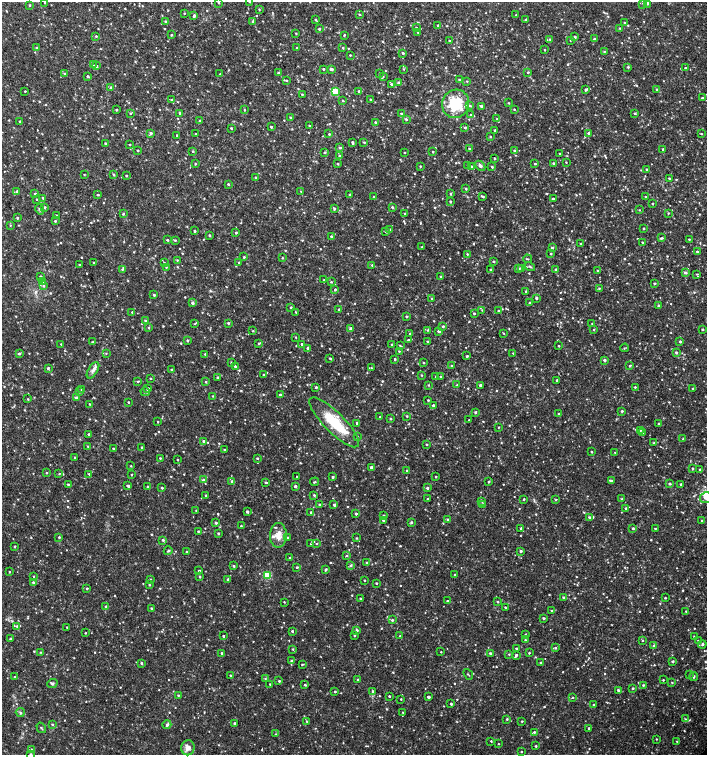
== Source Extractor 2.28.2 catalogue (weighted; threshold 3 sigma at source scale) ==
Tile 11 of 4 x 4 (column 3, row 3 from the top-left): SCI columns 3045-4453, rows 1507-3012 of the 6024 x 6030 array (HDU 1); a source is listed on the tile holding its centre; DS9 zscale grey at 2 x 2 block average (1 PNG px = mean of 2 x 2 image px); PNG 709 x 757 px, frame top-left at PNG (2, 2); each listed source drawn as its Kron ellipse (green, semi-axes under 4 px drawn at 4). Shown black and unused: <1% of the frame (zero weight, under 2 of 3 exposures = <1% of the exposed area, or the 3 px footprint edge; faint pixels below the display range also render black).
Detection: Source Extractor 2.28.2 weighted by HDU 2 'WHT'; one run over the whole footprint, this tile lists its part. Background 0.0326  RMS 0.004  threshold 0.0181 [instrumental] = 3 sigma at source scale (4.5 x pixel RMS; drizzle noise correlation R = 1.50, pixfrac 1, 0.0396/0.0396 arcsec/px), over >= 5 px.
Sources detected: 1051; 2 coinciding with a brighter row at this scale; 11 inside a brighter listed object's ellipse — not listed separately; of the other 1038, all 500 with FLUX_AUTO >= 0.673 (the completeness limit of this list) listed and drawn (538 fainter detections not listed), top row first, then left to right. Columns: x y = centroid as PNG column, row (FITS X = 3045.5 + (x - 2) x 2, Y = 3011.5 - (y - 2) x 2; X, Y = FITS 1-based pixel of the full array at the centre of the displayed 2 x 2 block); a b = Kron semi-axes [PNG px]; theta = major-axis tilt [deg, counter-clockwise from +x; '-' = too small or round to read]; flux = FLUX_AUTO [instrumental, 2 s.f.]
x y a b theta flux
45 2 2 2 - 1.1
250 2 2 2 - 1.1
218 3 2 2 - 0.97
643 3 3 2 - 0.87
647 3 3 2 - 2.4
30 5 2 2 - 1
259 9 3 3 - 0.85
184 13 2 2 - 0.68
360 14 2 2 - 0.8
516 15 2 2 - 1
194 16 3 2 - 1.6
526 19 2 2 - 1.3
315 20 2 2 - 1.2
166 21 3 3 - 1.9
253 22 4 3 - 1.8
624 22 3 2 - 0.68
438 25 2 2 - 1.2
416 28 2 2 - 1.4
620 28 3 2 - 0.73
319 29 2 2 - 1.7
418 32 3 2 - 0.74
296 33 2 2 - 0.74
171 35 2 2 - 1.1
344 35 3 2 - 0.76
96 36 3 2 - 0.97
575 37 2 2 - 1.2
550 39 3 2 - 1.1
594 39 3 2 - 2.2
570 40 2 2 - 0.74
449 41 2 2 - 1.1
37 48 2 2 - 1.2
297 48 3 2 - 1
343 48 3 2 - 0.82
545 50 2 2 - 0.72
604 52 2 2 - 0.86
403 53 3 2 - 1.3
350 55 2 2 - 0.85
93 65 3 2 - 1.1
96 66 3 2 - 1.1
628 67 3 3 - 1
685 68 2 2 - 0.87
323 69 2 2 - 1.4
331 69 3 2 - 2.8
403 69 3 3 - 0.76
528 72 2 2 - 1.2
65 73 3 2 - 1
278 73 3 2 - 1
220 74 2 2 - 0.75
379 74 2 2 - 0.88
88 76 2 2 - 1.4
383 76 3 2 - 0.7
286 80 2 2 - 0.71
459 80 2 2 - 1.1
467 81 3 2 - 0.73
398 83 3 3 - 1.8
391 84 3 2 - 1.3
111 87 3 2 - 1.1
657 89 2 2 - 0.77
586 90 3 2 - 1.9
25 91 2 2 - 0.92
335 91 3 3 - 33
359 91 2 2 - 1.8
302 94 2 2 - 0.77
702 98 2 2 - 1.3
370 99 2 2 - 0.91
172 100 3 3 - 1.5
342 100 2 2 - 0.76
509 103 2 2 - 0.69
456 104 14 13 - 40
470 106 3 3 - 1.2
481 106 3 3 - 1.7
514 109 2 2 - 0.71
116 110 2 2 - 0.89
244 110 2 2 - 0.89
130 113 3 2 - 0.81
180 113 3 2 - 1
635 113 3 2 - 1
401 114 2 2 - 1.6
471 115 3 3 - 1.4
290 117 2 2 - 0.98
406 119 3 2 - 1.3
497 119 3 2 - 1.2
200 120 2 2 - 0.73
20 121 2 2 - 1
375 122 2 2 - 0.96
309 126 3 2 - 1
271 127 2 2 - 1.4
465 127 3 3 - 1.2
231 128 3 2 - 1
495 130 2 2 - 0.97
151 133 3 3 - 1.9
589 133 2 2 - 2
196 134 2 2 - 0.76
329 134 2 2 - 1
701 134 2 2 - 0.85
177 135 2 2 - 1
490 137 2 2 - 0.88
364 142 3 2 - 0.89
105 143 2 2 - 0.94
352 143 3 2 - 1.8
130 144 2 2 - 0.74
339 147 3 2 - 0.74
469 148 3 2 - 0.88
663 149 2 2 - 1.4
138 150 2 2 - 1.3
514 150 2 2 - 0.86
193 152 3 3 - 0.95
325 152 2 2 - 1.4
433 152 2 2 - 0.99
404 153 2 2 - 0.72
559 153 2 2 - 0.75
339 156 3 2 - 1.1
495 158 2 2 - 0.98
566 162 2 2 - 0.68
553 163 2 2 - 1.7
195 164 3 2 - 0.82
338 164 2 2 - 1.2
535 164 2 2 - 0.87
420 166 2 2 - 0.85
468 166 3 2 - 0.7
480 166 6 3 -46 2.6
472 167 4 3 - 1.1
492 167 3 2 - 1.2
647 169 2 2 - 1
84 174 2 2 - 0.67
113 175 3 3 - 1.2
126 175 2 2 - 1
255 177 2 2 - 0.73
669 178 2 2 - 0.84
228 184 2 2 - 1.2
466 189 3 2 - 0.95
17 191 3 2 - 1.2
301 191 3 2 - 0.74
35 194 2 2 - 1.3
350 194 2 2 - 1.1
451 194 3 2 - 1.1
98 195 2 2 - 1.1
482 196 3 2 - 1.6
374 197 2 2 - 1.2
645 197 2 2 - 0.76
43 198 2 2 - 1.3
37 199 2 2 - 0.74
553 199 2 2 - 1.5
450 202 3 2 - 1.1
653 204 2 2 - 0.99
44 207 2 2 - 1.6
392 207 2 2 - 1.3
40 209 5 3 - 1.3
334 209 3 2 - 1.7
639 210 2 2 - 0.74
668 213 2 2 - 0.82
123 214 3 2 - 1.3
405 214 2 2 - 0.68
56 215 3 3 - 1.1
17 218 2 2 - 1.2
55 221 3 2 - 1
10 225 3 2 - 0.76
643 228 2 2 - 1.2
390 230 3 2 - 2.2
194 231 2 2 - 1.3
386 232 3 3 - 1.2
236 233 2 2 - 1.2
209 235 3 2 - 1.1
331 236 3 2 - 1.3
662 238 4 2 - 1.4
689 239 2 2 - 0.71
167 240 2 2 - 1.1
175 240 2 2 - 1.1
642 242 2 2 - 0.77
581 244 2 2 - 1.2
422 247 2 2 - 0.75
552 248 3 2 - 1.6
697 252 2 2 - 1.4
551 253 2 2 - 1
467 254 2 2 - 0.72
244 257 2 2 - 0.96
282 258 2 2 - 0.85
527 259 4 2 - 0.81
177 260 3 2 - 0.79
494 261 2 2 - 1.2
94 263 2 2 - 0.81
164 263 3 2 - 0.76
239 263 2 2 - 1.5
79 265 2 2 - 0.99
372 265 2 2 - 0.97
530 266 5 3 - 1.1
166 267 2 2 - 0.7
518 268 2 2 - 2.4
521 268 3 3 - 2
122 269 3 3 - 1.4
556 269 3 2 - 1.1
490 270 2 2 - 1.3
598 271 2 2 - 0.8
685 272 4 3 - 1.7
697 274 3 2 - 0.81
40 276 2 2 - 1.5
441 277 3 2 - 0.98
324 280 2 2 - 0.95
43 281 3 3 - 1.5
331 282 3 3 - 0.86
654 283 2 2 - 1.4
43 286 4 3 - 1.4
599 288 3 2 - 0.81
335 289 2 2 - 1.1
526 291 2 2 - 1.6
154 295 2 2 - 1.7
536 298 2 2 - 1.6
432 299 2 2 - 0.85
192 303 3 3 - 2.4
530 303 2 2 - 1.2
659 306 3 3 - 1.1
291 307 3 2 - 1.2
339 309 2 2 - 1.2
482 310 3 3 - 0.72
498 311 2 2 - 1.5
132 312 2 2 - 0.72
296 312 2 2 - 0.8
474 313 2 2 - 1.2
406 317 2 2 - 1.6
146 321 3 2 - 1.1
228 323 3 3 - 1.2
195 324 2 2 - 0.75
592 324 2 2 - 0.72
443 326 2 2 - 1.5
149 328 3 2 - 0.67
350 328 4 3 - 1.5
702 329 2 2 - 1
428 330 3 3 - 0.87
594 330 3 2 - 0.72
253 331 3 2 - 0.68
439 331 2 2 - 2.6
504 333 3 2 - 0.67
410 334 2 2 - 1.2
296 337 2 2 - 0.69
187 340 2 2 - 1.4
409 340 2 2 - 1.3
427 341 3 2 - 1
92 342 4 3 - 0.84
680 342 2 2 - 1.4
259 343 3 3 - 1.3
61 344 3 2 - 0.69
302 344 2 2 - 1.3
392 345 2 2 - 1.1
400 346 3 2 - 0.96
559 346 2 2 - 0.77
308 348 2 2 - 3.7
624 348 4 2 - 0.77
399 351 2 2 - 0.73
676 352 2 2 - 1.7
19 353 3 3 - 1.8
106 353 3 2 - 0.76
513 353 2 2 - 0.68
205 354 2 2 - 0.95
467 356 2 2 - 1.4
330 358 2 2 - 1.1
395 359 2 2 - 1.2
605 360 2 2 - 2.4
231 363 3 3 - 1.4
424 363 2 2 - 0.87
451 365 2 2 - 0.73
235 366 2 2 - 1.4
630 366 4 2 - 1.3
48 368 3 3 - 1.7
371 368 3 3 - 0.96
93 370 9 4 58 3.5
172 370 2 2 - 1
263 375 2 2 - 0.68
422 375 3 3 - 0.7
218 377 2 2 - 1.2
436 377 3 3 - 0.81
441 377 2 2 - 0.76
150 378 2 2 - 0.83
557 380 2 2 - 1.4
138 381 2 2 - 1
206 382 2 2 - 0.87
428 385 2 2 - 0.77
457 385 3 2 - 0.78
480 385 2 2 - 2.3
316 387 2 2 - 1.2
635 387 2 2 - 1
82 389 3 2 - 0.9
148 389 3 2 - 2.2
693 389 2 2 - 0.85
80 392 3 2 - 0.96
145 392 4 3 - 1.1
280 395 2 2 - 2.1
213 396 2 2 - 0.78
76 398 3 2 - 2.9
28 399 2 2 - 0.7
428 400 2 2 - 1.2
128 402 2 2 - 0.95
89 404 3 2 - 0.86
433 405 3 3 - 1.7
622 411 2 2 - 1.4
475 412 3 3 - 1.6
559 414 2 2 - 0.81
407 416 3 2 - 0.72
380 417 2 2 - 1.3
391 419 2 2 - 1.3
469 420 2 2 - 0.77
158 422 3 2 - 0.71
334 422 33 10 -45 39
357 424 4 2 - 2
659 424 2 2 - 1.3
499 427 2 2 - 0.69
640 430 3 2 - 1.1
642 432 2 2 - 1.9
89 434 2 2 - 1.2
357 437 4 2 - 1
683 439 2 2 - 0.76
203 441 2 2 - 1.6
654 443 4 3 - 0.91
427 444 3 2 - 0.88
88 447 3 2 - 0.81
142 447 2 2 - 1.1
113 449 2 2 - 1.1
225 450 2 2 - 1.5
592 452 2 2 - 1
615 452 2 2 - 0.7
75 457 2 2 - 0.83
160 458 2 2 - 0.79
257 458 2 2 - 1.1
178 460 2 2 - 0.94
131 466 2 2 - 0.75
371 467 2 2 - 3.7
693 468 3 2 - 1
700 469 2 2 - 1.1
407 471 2 2 - 0.96
46 473 3 2 - 0.76
59 474 3 2 - 0.74
89 474 2 2 - 1.3
131 475 3 2 - 0.69
297 476 2 2 - 2.2
333 477 2 2 - 1.5
436 477 2 2 - 0.74
203 480 4 3 - 2
612 481 3 2 - 1.1
232 482 4 3 - 2.7
266 482 3 2 - 1
314 482 4 2 - 0.96
488 482 3 2 - 0.96
68 484 2 2 - 1.1
670 484 2 2 - 1.4
681 484 2 2 - 1.1
128 486 3 2 - 2
148 486 2 2 - 1.1
295 486 2 2 - 1.8
162 488 2 2 - 1.2
427 488 3 2 - 1.7
206 495 2 2 - 0.78
314 495 3 2 - 1.1
706 498 6 5 - 2.9
427 499 2 2 - 0.82
524 499 2 2 - 1
622 499 2 2 - 1.5
556 500 3 3 - 0.71
482 501 3 2 - 0.86
319 504 2 2 - 1.2
482 504 3 2 - 1.2
334 505 3 2 - 1.6
626 508 3 2 - 1.2
196 510 2 2 - 0.68
247 512 3 2 - 1.8
311 512 2 2 - 1.2
356 514 2 2 - 1.7
383 516 3 2 - 1.2
590 517 3 3 - 1.5
447 519 3 3 - 0.87
383 520 2 2 - 1.3
702 520 3 2 - 0.77
411 522 3 3 - 1.4
216 523 3 2 - 1.6
241 526 2 2 - 0.87
521 528 2 2 - 1.6
633 528 4 3 - 1.9
655 528 2 2 - 0.87
198 531 2 2 - 0.97
218 533 2 2 - 1.1
278 535 12 8 89 9.6
59 537 2 2 - 1.2
287 538 3 3 - 1.4
356 538 3 3 - 0.81
163 540 3 3 - 1.4
311 544 3 2 - 0.8
316 544 3 2 - 0.85
15 546 2 2 - 1.2
168 551 4 3 - 1
521 551 3 2 - 1.8
186 552 2 2 - 0.78
347 555 3 3 - 0.95
290 557 2 2 - 1.2
366 562 3 2 - 0.9
233 566 3 3 - 1.3
351 566 3 3 - 1.4
297 567 3 2 - 1.3
326 569 3 2 - 1.2
199 571 2 2 - 1.2
9 572 2 2 - 0.76
267 575 3 3 - 48
455 575 2 2 - 1.3
33 576 2 2 - 0.69
199 577 2 2 - 1.2
150 579 2 2 - 0.93
228 579 2 2 - 1.1
364 580 2 2 - 1.1
33 582 4 3 - 1.5
376 583 2 2 - 1.1
149 585 2 2 - 0.84
87 588 2 2 - 1.1
360 598 3 2 - 0.68
564 598 3 3 - 1.7
665 598 2 2 - 0.88
448 601 2 2 - 1.1
284 602 2 2 - 0.7
497 602 3 2 - 1.1
106 606 2 2 - 1.4
505 607 2 2 - 0.93
151 608 3 2 - 0.98
552 610 2 2 - 0.86
686 611 2 2 - 0.88
544 618 2 2 - 1.4
392 620 3 2 - 1.3
17 626 4 3 - 1.9
67 627 2 2 - 0.97
357 630 3 2 - 1.3
292 631 2 2 - 1.3
85 633 2 2 - 0.73
525 634 3 2 - 0.73
223 636 2 2 - 1.3
355 636 2 2 - 0.98
400 636 3 2 - 1.2
694 637 2 2 - 1.1
10 639 2 2 - 1.1
525 640 3 2 - 0.79
643 640 3 2 - 0.76
698 641 2 2 - 1
702 644 4 2 - 1.4
654 646 3 3 - 2
516 648 2 2 - 1.1
555 648 3 3 - 1.1
293 649 3 3 - 0.85
41 652 4 2 - 0.67
441 652 2 2 - 0.73
222 653 3 2 - 1.4
490 653 3 3 - 1.5
529 653 2 2 - 0.95
509 654 3 2 - 0.8
516 655 3 2 - 1.9
291 660 3 2 - 0.79
673 661 2 2 - 1.6
141 663 3 2 - 1.2
541 663 3 2 - 2.6
302 664 4 2 - 0.82
468 674 6 2 -49 0.87
231 675 2 2 - 1.3
689 675 3 2 - 0.71
15 677 2 2 - 1.2
694 677 4 2 - 1
265 678 3 2 - 0.74
358 680 3 2 - 1.3
663 680 2 2 - 0.76
279 681 2 2 - 1.3
672 682 3 2 - 0.76
52 683 5 4 - 1.5
270 684 2 2 - 0.94
305 685 3 2 - 0.93
643 685 2 2 - 0.97
633 688 2 2 - 1.1
618 690 3 2 - 1.6
335 691 2 2 - 1.1
372 691 2 2 - 2.9
178 695 3 2 - 0.96
389 696 2 2 - 1.2
428 697 2 2 - 2.2
573 698 3 2 - 0.82
401 699 2 2 - 0.75
451 704 2 2 - 1.6
594 705 2 2 - 1.3
403 712 3 2 - 0.68
20 713 5 3 - 1.5
507 719 3 2 - 1.1
685 719 3 3 - 0.9
307 721 3 2 - 0.76
522 721 2 2 - 0.87
235 723 2 2 - 1.4
52 724 3 3 - 0.94
167 725 4 3 - 2.1
41 728 5 2 - 1
589 728 2 2 - 1.2
534 732 3 3 - 1.2
276 734 3 3 - 0.79
656 739 2 2 - 0.67
491 741 2 2 - 0.81
677 741 2 2 - 0.7
498 744 2 2 - 0.71
536 746 2 2 - 1
188 748 7 6 - 5.9
31 749 3 3 - 1.3
521 752 2 2 - 0.7
31 754 4 2 - 1.6
Isophote crosses this tile's border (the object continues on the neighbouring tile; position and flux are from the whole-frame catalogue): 5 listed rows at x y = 45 2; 250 2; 702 98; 706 498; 31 754
Diffuse or blended objects may show on this block-average render without a row.